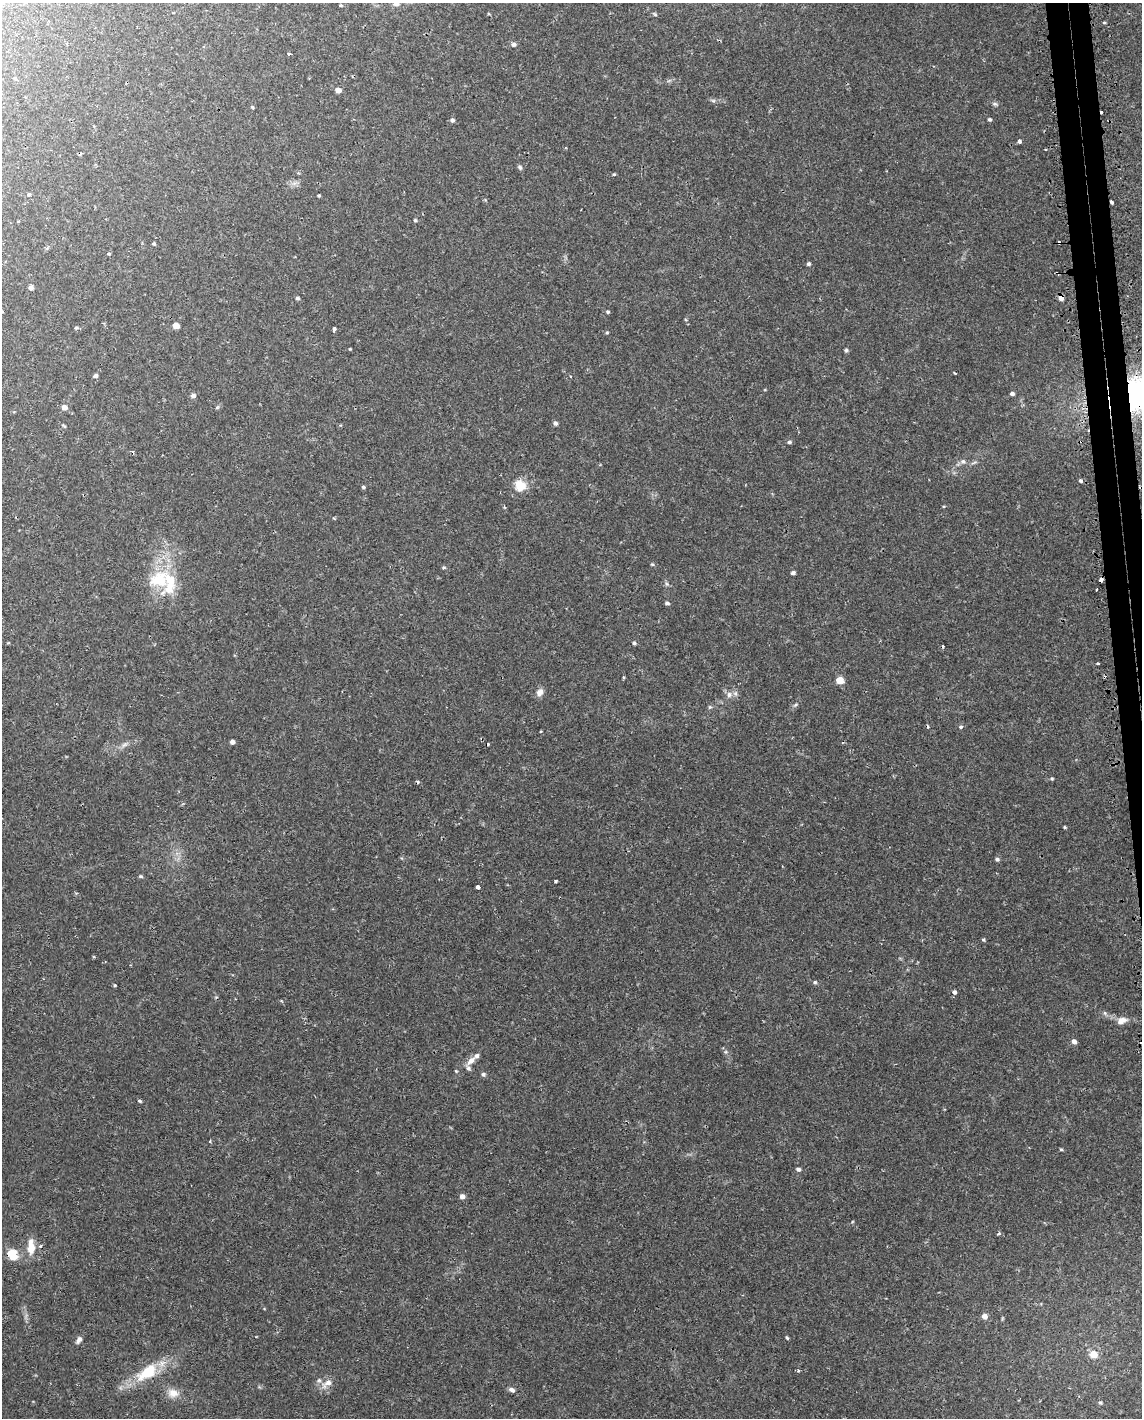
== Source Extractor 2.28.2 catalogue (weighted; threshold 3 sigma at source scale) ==
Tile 6 of 4 x 3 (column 2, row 2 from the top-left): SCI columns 1160-2299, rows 1501-2916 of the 4619 x 4388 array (HDU 1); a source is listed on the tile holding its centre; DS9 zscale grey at full resolution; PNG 1144 x 1420 px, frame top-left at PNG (2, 3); no overlay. Shown black and unused: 2% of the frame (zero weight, under 2 of 3 exposures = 3% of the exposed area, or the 3 px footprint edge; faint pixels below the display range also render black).
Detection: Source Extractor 2.28.2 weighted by HDU 2 'WHT'; one run over the whole footprint, this tile lists its part. Background 0.029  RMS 0.003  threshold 0.0137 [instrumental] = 3 sigma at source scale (4.5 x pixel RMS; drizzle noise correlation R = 1.50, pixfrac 1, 0.0396/0.0396 arcsec/px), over >= 5 px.
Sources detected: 110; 10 cosmic-ray / hot-pixel residue — not listed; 5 inside a brighter listed object's ellipse — not listed separately; the other 95 listed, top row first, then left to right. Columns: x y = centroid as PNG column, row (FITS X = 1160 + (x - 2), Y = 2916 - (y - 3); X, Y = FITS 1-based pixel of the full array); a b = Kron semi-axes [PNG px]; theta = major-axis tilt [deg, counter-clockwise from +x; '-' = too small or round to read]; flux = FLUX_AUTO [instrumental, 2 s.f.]
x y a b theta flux
396 3 8 7 - 1.7
341 5 5 4 - 0.34
1104 23 5 3 - 0.3
513 44 6 5 - 0.84
289 54 4 3 - 0.9
338 90 6 5 - 1.4
713 101 7 4 -1 0.57
995 104 7 5 -13 0.58
253 107 4 3 - 0.45
990 119 5 4 - 0.45
452 120 5 5 - 0.63
1019 141 4 3 - 2
1045 149 3 2 - 0.31
520 167 7 5 -51 0.56
614 174 5 4 - 0.28
29 194 5 4 - 0.48
319 195 4 3 - 0.32
1111 202 4 3 - 1.3
415 220 5 4 - 0.4
18 221 3 2 - 0.34
154 244 4 4 - 0.4
109 254 3 3 - 1
808 264 5 4 - 0.54
31 287 5 5 - 0.8
1061 297 5 4 - 2.2
297 298 5 4 - 0.53
2 312 4 3 - 0.34
608 312 4 4 - 0.42
176 326 5 5 - 2.9
76 328 5 4 - 0.42
334 329 5 3 - 0.72
607 332 4 4 - 0.3
350 349 4 3 - 0.22
846 350 5 4 - 0.49
954 373 3 2 - 0.32
95 376 5 4 - 0.76
1012 394 5 4 - 0.74
193 396 7 6 - 0.79
64 407 6 5 - 1.8
555 423 5 5 - 0.78
789 442 6 4 0 0.57
963 461 8 7 - 0.96
1081 480 4 4 - 0.78
520 486 12 11 - 5.5
363 487 5 4 - 0.4
652 564 5 4 - 0.32
444 567 5 4 - 0.36
793 573 4 4 - 0.79
159 579 33 32 - 16
1101 580 4 3 - 3.6
667 584 6 5 - 0.53
667 603 5 4 - 0.59
634 643 5 4 - 0.52
1098 663 3 2 - 0.49
840 680 5 5 - 6.4
540 692 10 7 60 1.6
729 694 9 7 88 1.2
795 705 6 4 44 0.45
710 707 5 5 - 0.45
961 727 4 4 - 0.72
541 731 4 2 - 0.23
232 742 5 4 - 0.95
125 744 11 4 40 0.99
1052 779 4 4 - 0.33
1065 827 5 3 - 0.3
997 859 6 5 - 0.61
141 876 5 4 - 0.43
556 881 3 3 - 0.53
478 887 4 3 - 3.2
983 940 4 4 - 0.41
815 982 5 4 - 0.45
115 985 4 4 - 0.31
954 992 5 5 - 0.79
1105 1013 6 4 -71 0.46
1121 1021 11 7 22 2.3
1074 1041 6 5 - 1.2
471 1061 15 7 42 2.2
483 1074 6 5 - 0.64
140 1101 5 3 - 0.44
210 1141 4 3 - 0.32
1061 1149 4 3 - 0.35
798 1169 6 5 - 0.75
462 1196 6 5 - 1.3
999 1233 4 3 - 0.86
31 1247 18 9 -89 4.3
13 1254 15 12 -60 4.7
985 1316 7 6 - 1.5
787 1338 3 3 - 0.61
79 1340 9 5 55 1.2
1093 1354 8 7 - 3.5
147 1372 32 15 36 12
327 1383 18 9 35 2.5
512 1390 8 6 -23 0.94
173 1393 16 12 -12 3
1100 1403 6 5 - 0.54
Overlapping masked pixels (flux is a lower limit): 3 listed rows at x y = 1111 202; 1061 297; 1101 580
Isophote crosses this tile's border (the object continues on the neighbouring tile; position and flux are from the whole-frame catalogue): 2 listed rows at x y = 396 3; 2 312